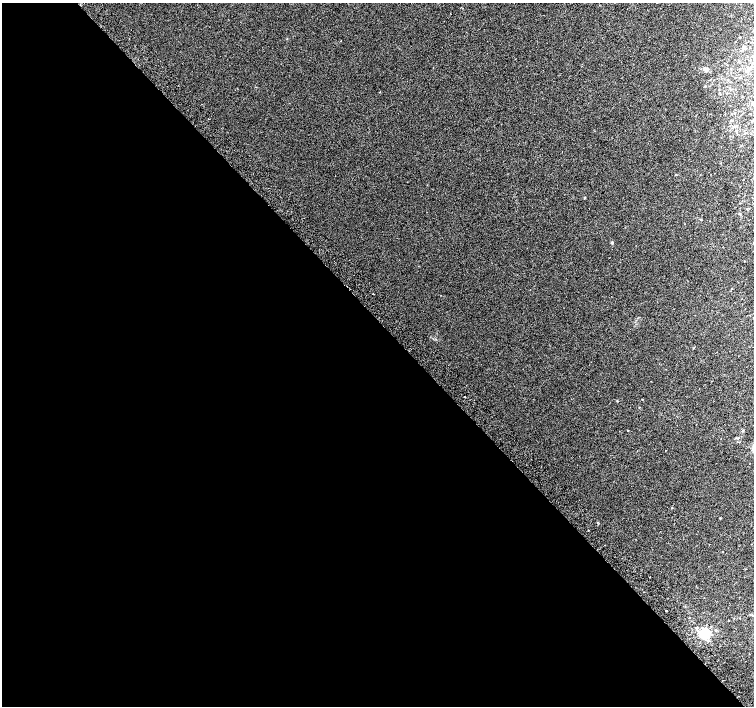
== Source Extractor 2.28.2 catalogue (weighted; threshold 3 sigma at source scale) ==
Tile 9 of 4 x 4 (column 1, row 3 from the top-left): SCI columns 39-1542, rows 1647-3053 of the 6087 x 6041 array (HDU 1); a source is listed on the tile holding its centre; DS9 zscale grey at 2 x 2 block average (1 PNG px = mean of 2 x 2 image px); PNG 756 x 708 px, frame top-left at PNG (2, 3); no overlay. Shown black and unused: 54% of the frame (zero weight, under 2 of 3 exposures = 2% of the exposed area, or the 3 px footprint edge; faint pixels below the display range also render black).
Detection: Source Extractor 2.28.2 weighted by HDU 2 'WHT'; one run over the whole footprint, this tile lists its part. Background 0.0108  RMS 0.006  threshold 0.0271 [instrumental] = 3 sigma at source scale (4.5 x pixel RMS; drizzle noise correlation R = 1.50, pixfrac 1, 0.0396/0.0396 arcsec/px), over >= 5 px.
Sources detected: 34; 2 cosmic-ray / hot-pixel residue — not listed; the other 32 listed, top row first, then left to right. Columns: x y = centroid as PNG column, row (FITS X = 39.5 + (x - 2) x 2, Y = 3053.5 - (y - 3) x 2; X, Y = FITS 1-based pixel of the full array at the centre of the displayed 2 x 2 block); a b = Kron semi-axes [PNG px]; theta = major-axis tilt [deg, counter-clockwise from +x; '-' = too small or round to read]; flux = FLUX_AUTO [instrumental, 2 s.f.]
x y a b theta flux
740 37 2 2 - 0.66
341 41 2 2 - 0.52
744 48 6 3 39 2.4
753 56 6 3 -11 1.6
748 68 3 3 - 1.4
706 69 6 4 9 3.9
735 77 3 2 - 0.51
739 77 3 2 - 0.57
727 80 3 2 - 0.49
705 86 3 2 - 0.68
380 92 2 2 - 0.57
752 104 3 3 - 1.2
750 114 2 2 - 0.43
731 120 3 2 - 0.88
752 121 3 2 - 0.64
734 126 3 2 - 1
739 214 2 2 - 1.4
612 242 4 3 - 1.2
744 261 2 2 - 0.42
465 396 2 2 - 0.93
639 407 2 2 - 0.52
743 430 3 2 - 0.87
628 431 2 2 - 0.66
672 508 3 2 - 0.54
720 518 2 2 - 0.98
722 552 2 2 - 0.48
666 610 2 2 - 1.2
752 615 3 2 - 1
728 620 2 2 - 0.44
697 628 3 3 - 2.4
716 630 3 3 - 1.9
705 634 5 5 - 56
Isophote crosses this tile's border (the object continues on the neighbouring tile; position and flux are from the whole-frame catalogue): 1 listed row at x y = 753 56
Diffuse or blended objects may show on this block-average render without a row.